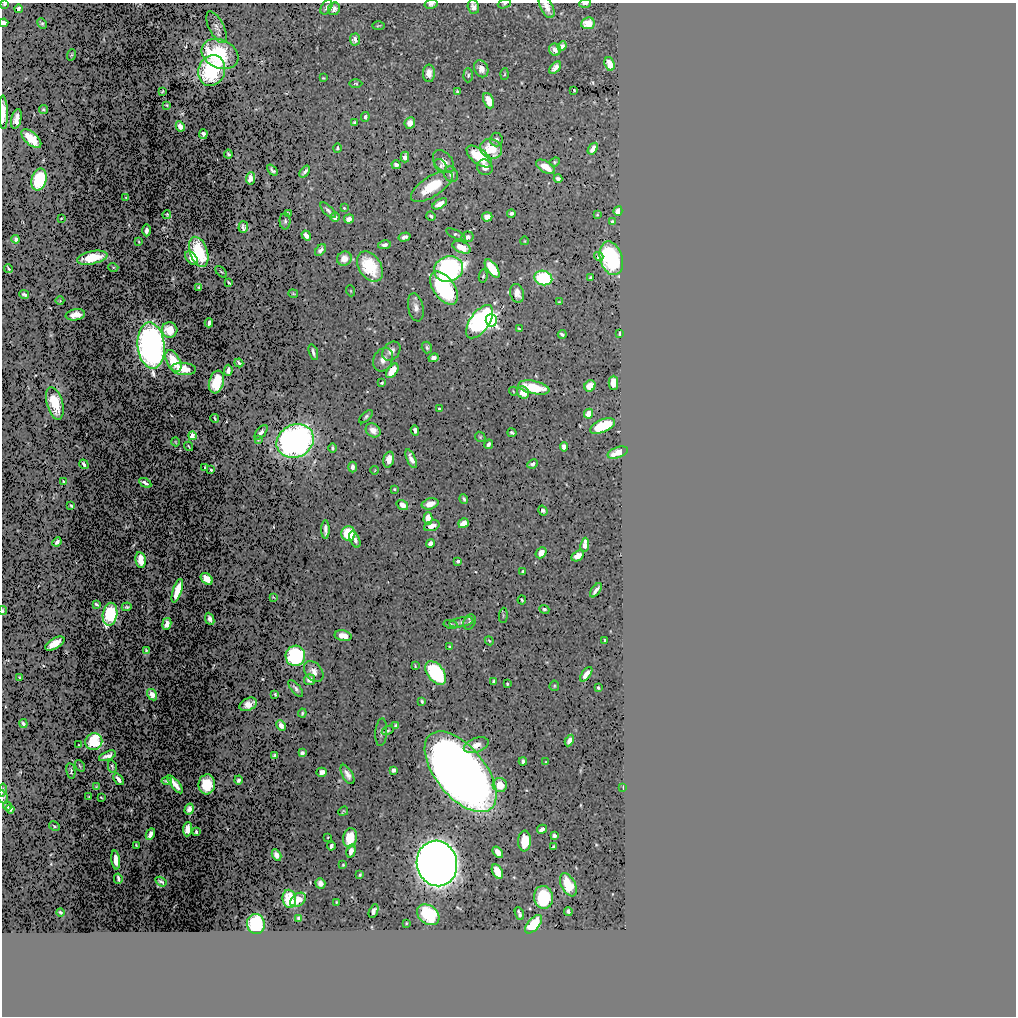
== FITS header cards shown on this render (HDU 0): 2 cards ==
NAXIS1  =                 1014
NAXIS2  =                 1014

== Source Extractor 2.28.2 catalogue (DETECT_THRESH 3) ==
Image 1014 x 1014 px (HDU 0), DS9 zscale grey, 1 PNG px = 1 image px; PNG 1018 x 1018 px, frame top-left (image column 1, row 1014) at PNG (2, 3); each listed source drawn as its Kron ellipse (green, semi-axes under 4 px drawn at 4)
Background 0.516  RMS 0.011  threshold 0.0322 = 3 sigma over >= 5 px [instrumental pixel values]
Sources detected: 304; all 304 listed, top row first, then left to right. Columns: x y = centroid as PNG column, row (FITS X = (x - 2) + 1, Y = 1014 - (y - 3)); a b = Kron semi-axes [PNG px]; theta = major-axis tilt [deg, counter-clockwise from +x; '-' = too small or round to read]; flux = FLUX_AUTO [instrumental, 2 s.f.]
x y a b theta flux
585 3 6 2 3 1.1
4 4 3 3 - 0.95
431 4 6 4 11 2.2
504 4 7 4 18 1.1
326 7 8 5 59 2.2
473 7 7 5 -73 3.3
547 7 12 6 -63 6.3
18 9 4 3 - 1.4
334 9 6 6 - 3.6
4 23 4 4 - 2.2
42 23 5 4 - 1
588 23 7 6 - 9.5
378 26 6 3 2 0.82
216 27 17 7 -63 4.1
355 39 6 5 - 5.6
562 46 5 4 - 2
555 50 6 6 - 4.5
220 54 19 14 -24 48
71 55 6 3 70 0.81
609 64 7 4 -71 7
555 68 7 4 50 3.8
481 69 9 6 -66 6
212 70 16 13 71 62
429 73 9 6 89 5.6
505 74 5 3 - 0.78
468 75 7 4 88 1.4
323 78 3 3 - 0.68
356 83 7 3 0 0.77
574 90 3 2 - 0.61
162 92 3 2 - 0.53
457 92 4 3 - 1.1
489 101 8 5 -68 9.9
167 105 3 2 - 0.69
43 109 4 4 - 0.98
3 112 17 4 -89 8.4
365 117 5 4 - 1.9
16 119 10 5 77 4.5
354 123 4 3 - 0.98
410 123 6 5 - 4.7
180 126 5 4 - 5.6
203 134 5 3 - 1.7
31 139 12 6 -41 16
496 139 7 6 - 2.3
337 148 4 4 - 1.5
491 149 11 9 -21 19
593 149 6 4 56 3.9
228 154 4 3 - 0.99
405 157 5 4 - 3.3
479 157 15 7 -38 24
443 162 13 8 -51 5.3
555 162 5 4 - 0.93
396 165 4 4 - 2.3
441 166 7 5 -52 1.9
485 167 8 7 - 4.5
546 167 10 5 -31 8.9
272 170 6 3 -48 1.6
305 172 7 3 50 2.1
451 174 8 6 -61 2.5
250 178 6 4 85 4.5
558 179 4 3 - 2
39 180 11 7 75 42
432 186 24 10 33 23
126 198 3 2 - 0.49
440 204 8 4 30 5.6
344 208 3 2 - 0.64
328 210 10 4 -46 1.9
618 211 5 4 - 5.8
288 213 4 3 - 0.76
511 213 4 3 - 1.6
167 215 4 2 - 0.89
597 215 4 2 - 0.49
431 216 5 3 - 1.6
335 217 5 4 - 2
487 217 5 4 - 6.3
61 218 4 2 - 0.53
349 219 5 4 - 4.2
285 221 8 5 -90 1.7
612 222 3 3 - 0.98
243 227 6 5 - 2.2
146 230 6 3 -90 3.3
456 234 10 4 -26 1.5
306 235 5 4 - 4.9
404 237 6 4 15 2.4
467 237 6 5 - 3
16 239 4 3 - 1.6
524 241 4 2 - 0.5
139 242 3 2 - 0.51
384 245 6 4 11 2.4
462 247 10 5 -23 11
320 250 7 4 49 2.6
199 252 16 8 -71 36
599 256 5 4 - 1.7
92 258 15 6 12 18
192 258 8 5 -48 6.7
611 258 17 11 -74 70
344 259 7 7 - 5.6
370 266 16 11 -56 30
113 267 5 3 - 0.67
8 268 4 2 - 0.77
492 268 10 5 -55 24
449 269 15 12 20 160
221 272 7 3 -44 0.68
483 276 6 4 81 1
543 278 9 7 -16 53
590 278 4 2 - 0.84
229 283 3 2 - 0.96
199 287 3 3 - 0.98
444 288 19 10 -56 74
351 291 5 3 - 0.5
517 293 10 6 -73 5.7
24 294 5 3 - 1.3
293 294 5 2 - 0.69
60 301 4 3 - 0.55
559 302 3 2 - 0.51
416 307 14 7 -78 4.3
75 315 10 5 9 5.4
491 320 6 5 - 110
480 322 19 9 55 170
209 323 4 3 - 2.2
519 329 4 3 - 0.95
170 330 8 7 - 9.9
562 334 4 3 - 1.3
620 334 4 3 - 0.9
151 346 23 13 -84 300
427 348 6 5 - 1.5
391 351 10 8 49 4.2
313 352 8 3 -73 1.9
433 358 5 4 - 2.9
383 360 12 9 63 5.5
173 361 12 6 -62 15
239 363 4 3 - 1.8
183 369 12 6 -4 11
228 370 6 4 84 2.3
392 371 8 5 54 12
216 382 11 7 73 23
382 383 3 3 - 1
613 383 7 4 90 9.1
590 386 6 5 - 9
534 387 16 6 -13 25
513 391 4 3 - 0.53
523 393 6 5 - 11
55 403 17 8 -75 17
439 409 3 3 - 0.98
589 414 5 4 - 6.6
366 417 8 4 43 1.3
215 418 4 2 - 0.72
602 426 13 6 24 32
373 430 8 6 -38 6.4
415 430 5 4 - 2.8
261 432 9 4 51 2.7
512 433 4 3 - 1.3
192 436 4 4 - 7.6
480 437 5 4 - 0.91
258 440 4 2 - 0.65
295 441 19 16 27 280
176 442 4 2 - 0.53
489 444 5 3 - 2.4
189 446 5 2 - 0.69
564 447 5 4 - 3.9
332 448 4 3 - 1.3
618 453 11 5 18 9.1
389 459 8 5 75 5.9
411 459 10 4 -65 4
84 464 5 3 - 2
533 464 5 4 - 1.8
205 467 3 2 - 0.6
352 467 5 3 - 2.3
211 470 3 3 - 0.77
375 470 4 2 - 0.54
63 482 4 3 - 1.5
145 483 7 3 -30 2.3
394 489 3 3 - 0.74
464 499 5 3 - 1.4
430 504 8 5 15 5.8
402 505 6 4 -34 5.9
71 506 3 3 - 0.97
543 511 5 4 - 1.9
428 518 6 4 88 7.7
464 523 5 4 - 7.8
432 526 8 5 19 4.8
325 530 9 3 90 3.2
348 534 7 7 - 25
355 539 8 5 -66 2.9
57 542 5 4 - 1.9
430 544 5 4 - 3.7
585 545 7 4 82 8
541 553 6 4 48 5.7
578 556 7 5 33 6.7
141 560 8 5 -81 11
458 561 3 3 - 1.6
523 572 4 3 - 1.6
207 579 7 5 -44 11
596 590 8 3 53 2.9
177 591 12 4 72 16
273 597 3 2 - 0.46
522 600 4 3 - 1
96 604 4 3 - 1.2
127 607 5 3 - 1.3
544 609 5 4 - 1.3
3 611 4 2 - 0.64
110 614 11 7 80 62
503 615 8 3 85 0.86
210 619 6 3 -68 2.2
461 622 12 5 10 2.7
470 622 8 6 61 1.9
167 624 6 4 80 5.3
450 624 7 3 -10 1.2
343 636 8 5 -11 7.3
604 640 3 2 - 0.7
489 641 4 4 - 0.87
55 644 11 5 30 11
450 647 3 3 - 1
146 651 4 3 - 1.1
295 656 10 9 - 99
415 666 3 2 - 0.69
314 671 12 8 -52 4.7
436 673 13 8 -52 84
586 674 8 4 53 4.9
19 677 3 2 - 0.69
310 680 5 5 - 4
493 681 4 3 - 1
507 684 3 3 - 0.81
554 686 5 5 - 0.92
296 688 10 4 -50 2.3
598 688 3 2 - 0.8
275 694 3 3 - 0.81
152 695 6 4 -59 3.8
422 701 4 3 - 1
248 704 9 6 24 5
302 713 4 3 - 1
23 724 4 3 - 1.8
281 725 5 4 - 5.4
396 726 4 3 - 1.7
388 730 6 4 29 1.1
381 732 14 6 86 2.3
569 740 6 4 61 4.4
94 741 8 8 - 41
79 745 3 2 - 0.38
476 745 13 7 19 7
302 753 4 4 - 2.5
274 755 3 3 - 0.97
107 756 9 4 21 3.7
523 761 4 4 - 1.6
546 762 3 2 - 0.46
80 766 6 3 -55 0.83
112 766 6 3 -78 1.1
393 770 4 4 - 2.1
71 771 8 3 -81 1.4
322 772 5 4 - 4.8
461 772 48 25 -51 1600
347 774 10 5 -61 4
119 779 6 3 -51 3.8
239 780 4 3 - 1.6
167 781 5 3 - 1.2
175 784 11 4 -50 6.9
207 784 10 8 84 23
500 785 7 7 - 13
96 787 4 3 - 1
623 787 3 2 - 0.55
2 790 6 2 78 0.85
3 797 7 5 -61 1.3
89 797 3 2 - 0.57
101 797 3 2 - 0.55
7 806 5 4 - 1.5
10 809 4 3 - 2
189 809 5 4 - 3.6
343 811 5 3 - 0.8
54 826 6 4 -27 0.87
187 829 7 4 85 6.1
542 829 5 3 - 2.8
196 832 4 3 - 1.6
150 834 6 4 62 3.9
554 836 4 3 - 1.8
328 837 3 2 - 0.49
350 838 9 7 80 16
524 841 10 6 87 14
136 845 3 2 - 0.49
331 846 4 3 - 2
553 847 4 2 - 0.86
351 851 7 4 76 4.1
498 852 6 4 -50 5.6
276 855 6 4 -61 5.1
116 860 9 4 -84 5.2
437 863 23 20 -75 1500
343 865 3 2 - 0.66
497 872 8 5 -62 14
360 875 3 2 - 0.82
118 879 5 3 - 1.5
161 882 6 3 -32 1.2
320 883 5 5 - 3.1
568 885 12 7 -63 16
543 897 11 9 -83 34
289 899 9 6 -81 21
298 900 9 6 39 6.2
336 902 3 2 - 0.52
374 911 7 4 64 1.7
568 911 4 3 - 1.2
60 912 4 2 - 0.94
519 913 7 3 -69 1.7
428 915 12 9 -39 44
299 918 4 3 - 1.6
406 923 3 2 - 0.43
256 924 10 9 - 53
533 924 11 6 49 21
At the frame edge (FLAGS 8, measured only in part): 11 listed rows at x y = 585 3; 4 4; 431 4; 504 4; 473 7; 547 7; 4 23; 3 112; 3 611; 2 790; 3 797